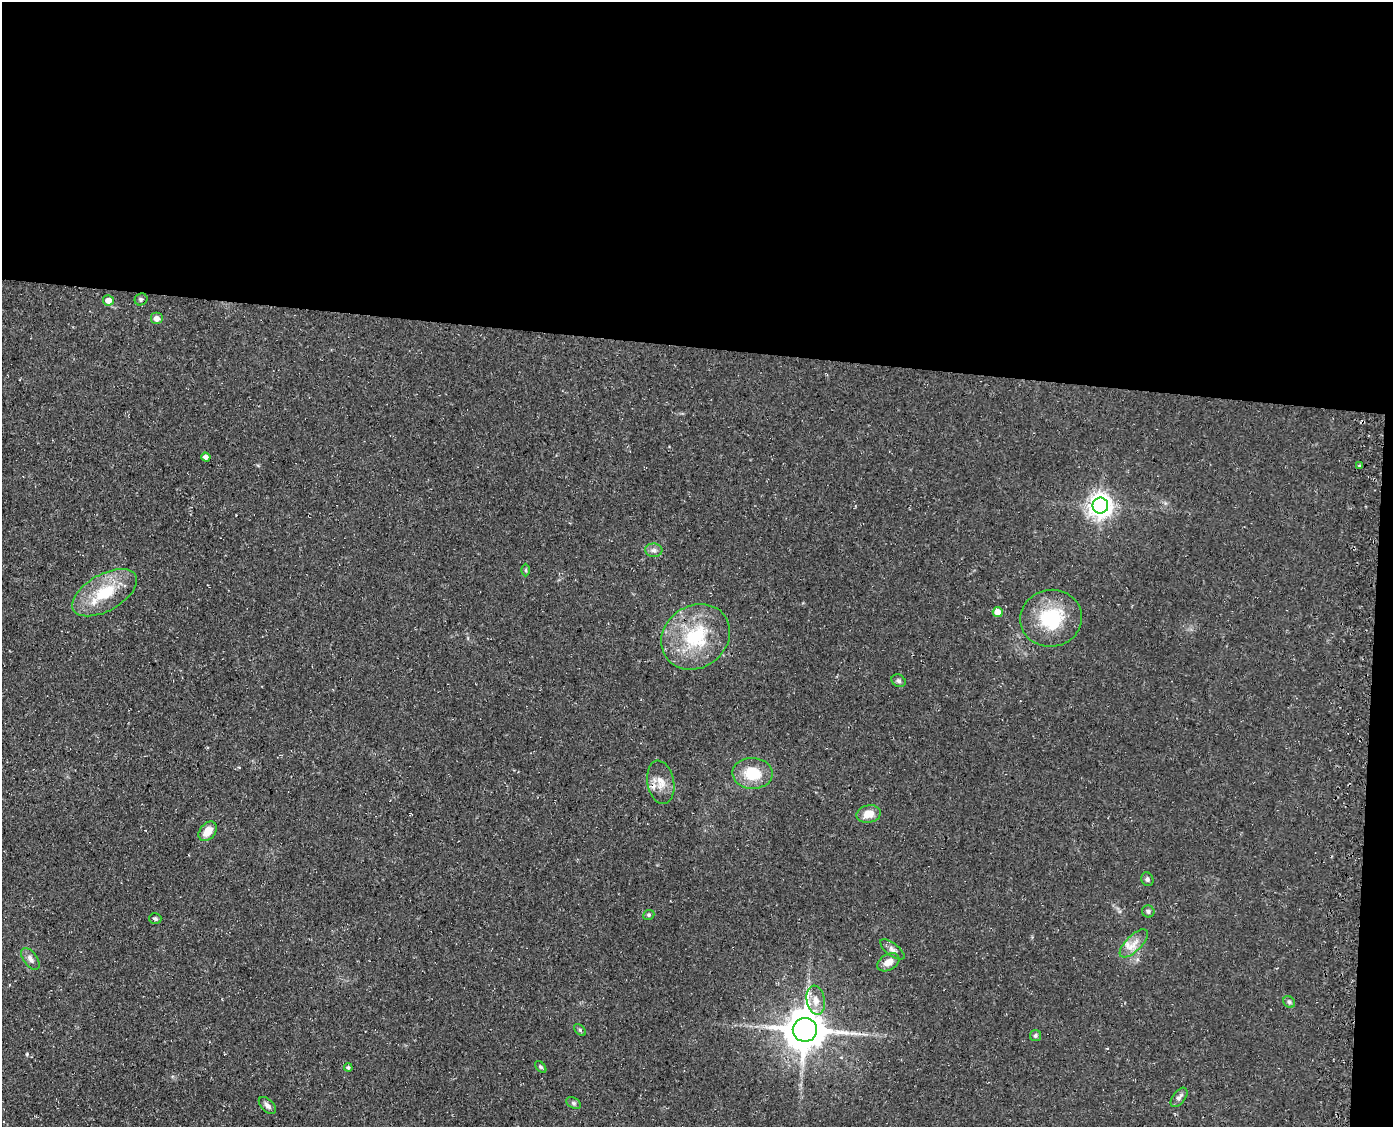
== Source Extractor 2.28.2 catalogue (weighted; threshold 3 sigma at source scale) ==
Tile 3 of 3 x 4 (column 3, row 1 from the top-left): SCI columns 3067-4457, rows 3377-4501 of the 4597 x 4502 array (HDU 1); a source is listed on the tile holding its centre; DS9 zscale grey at full resolution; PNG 1395 x 1129 px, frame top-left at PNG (2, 2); each listed source drawn as its Kron ellipse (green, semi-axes under 4 px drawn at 4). Shown black and unused: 32% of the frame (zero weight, under 3 of 4 exposures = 4% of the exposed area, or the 3 px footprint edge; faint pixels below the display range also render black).
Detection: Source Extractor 2.28.2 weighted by HDU 2 'WHT'; one run over the whole footprint, this tile lists its part. Background 0.15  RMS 0.0077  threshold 0.0346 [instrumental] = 3 sigma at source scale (4.5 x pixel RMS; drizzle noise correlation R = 1.50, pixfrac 1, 0.05/0.05 arcsec/px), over >= 5 px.
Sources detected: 35; all 35 listed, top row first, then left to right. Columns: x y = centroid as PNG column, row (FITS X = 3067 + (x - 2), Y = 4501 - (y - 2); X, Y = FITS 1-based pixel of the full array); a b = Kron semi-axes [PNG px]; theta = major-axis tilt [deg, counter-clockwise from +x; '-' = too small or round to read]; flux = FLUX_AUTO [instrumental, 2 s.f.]
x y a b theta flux
141 299 6 6 - 1.5
108 300 5 5 - 6.8
156 318 6 6 - 4.3
206 457 5 4 - 3.1
1359 466 4 3 - 0.92
1100 505 8 8 - 630
654 550 8 6 -3 2.8
526 570 6 4 -90 1.1
105 593 36 18 29 33
998 612 5 5 - 8.6
1051 618 31 28 11 45
696 637 36 31 36 55
899 681 7 6 - 1.8
752 773 20 15 -3 23
661 782 22 13 -79 11
869 814 12 8 10 9.2
208 831 11 7 51 9.9
1147 879 7 6 - 1.9
1148 911 6 6 - 1.8
649 915 6 4 22 1.2
155 919 6 5 - 1.6
1134 943 18 8 45 7.9
892 949 14 6 -37 3.6
30 959 12 7 -55 3.8
888 962 12 8 31 7.1
816 1000 15 9 -80 7.4
1289 1002 6 5 - 1.4
580 1030 7 4 -46 1.3
805 1030 12 12 - 2400
1035 1036 6 5 - 1.4
541 1067 7 4 -48 1.2
348 1068 4 4 - 1.4
1179 1097 11 6 53 2.9
573 1103 8 5 -27 1.6
267 1105 10 6 -45 2.7
Overlapping masked pixels (flux is a lower limit): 1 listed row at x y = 661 782